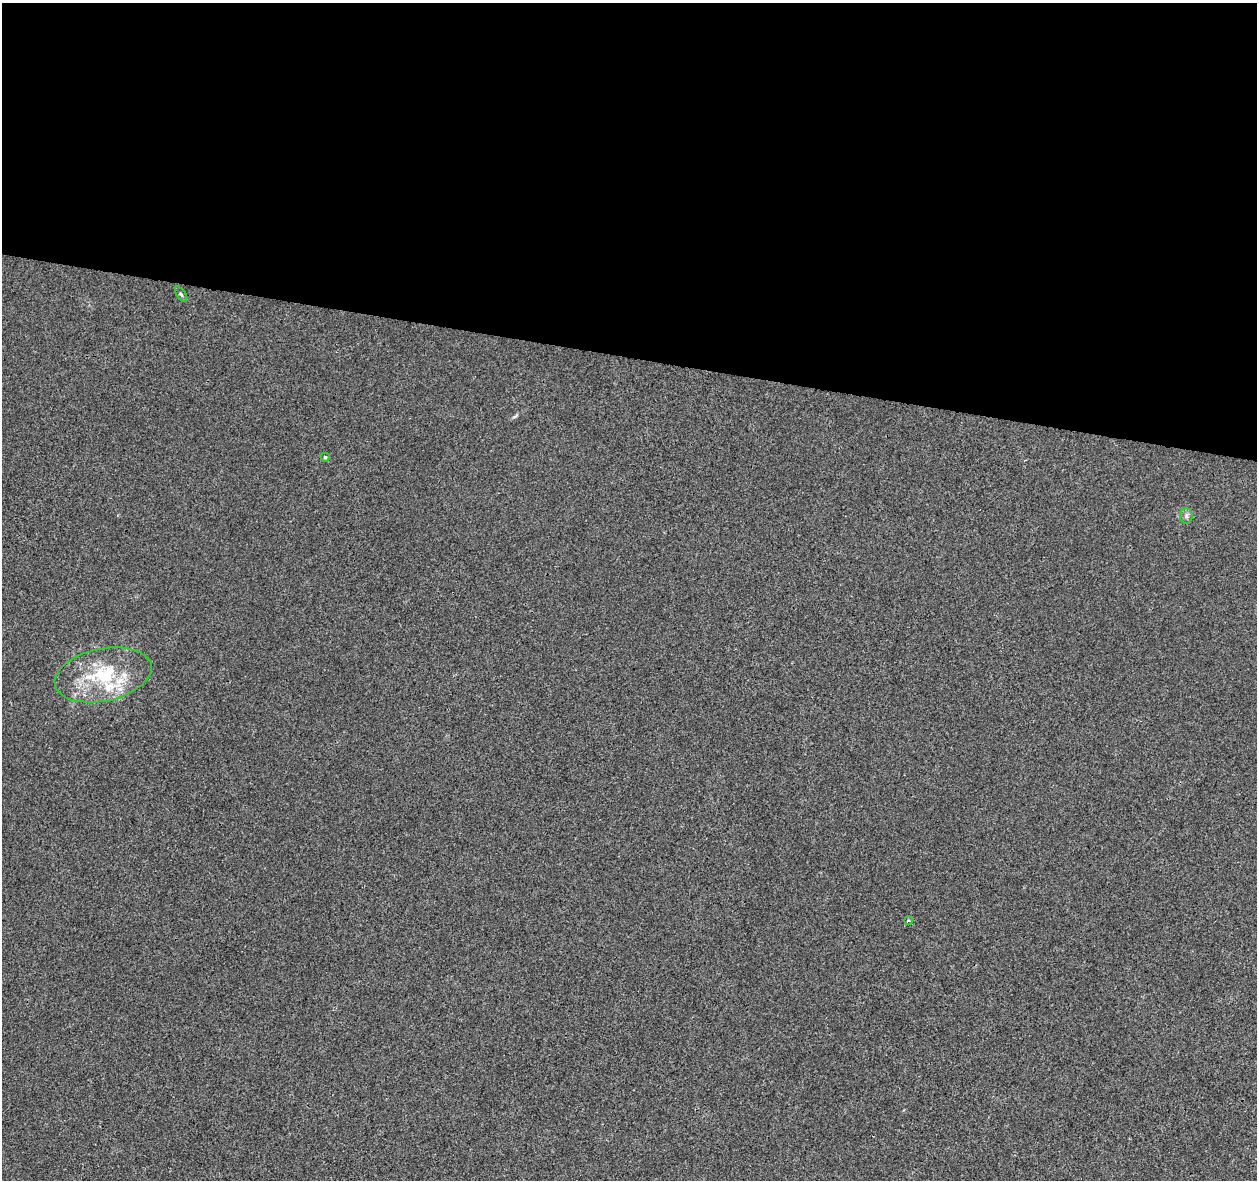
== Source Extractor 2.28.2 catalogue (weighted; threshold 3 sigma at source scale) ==
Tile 3 of 4 x 4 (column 3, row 1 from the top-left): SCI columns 2510-3764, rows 3758-4935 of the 5027 x 5220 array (HDU 1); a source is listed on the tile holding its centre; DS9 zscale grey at full resolution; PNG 1259 x 1182 px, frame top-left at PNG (2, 3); each listed source drawn as its Kron ellipse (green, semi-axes under 4 px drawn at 4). Shown black and unused: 30% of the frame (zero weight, under 3 of 4 exposures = <1% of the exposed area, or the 3 px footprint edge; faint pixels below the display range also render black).
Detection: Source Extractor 2.28.2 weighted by HDU 2 'WHT'; one run over the whole footprint, this tile lists its part. Background 0.00164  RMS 0.0031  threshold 0.0139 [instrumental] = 3 sigma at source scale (4.5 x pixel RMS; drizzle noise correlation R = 1.50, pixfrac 1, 0.0396/0.0396 arcsec/px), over >= 5 px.
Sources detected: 6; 1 inside a brighter listed object's ellipse — not listed separately; the other 5 listed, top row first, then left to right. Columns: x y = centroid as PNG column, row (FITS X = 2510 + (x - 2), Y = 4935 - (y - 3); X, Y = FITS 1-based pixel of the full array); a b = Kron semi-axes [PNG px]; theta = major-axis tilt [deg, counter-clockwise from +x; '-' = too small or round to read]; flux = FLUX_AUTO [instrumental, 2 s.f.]
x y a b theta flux
181 294 9 3 -56 0.52
325 457 4 4 - 0.48
1186 516 8 6 90 0.89
103 675 49 26 12 22
908 920 4 3 - 0.54